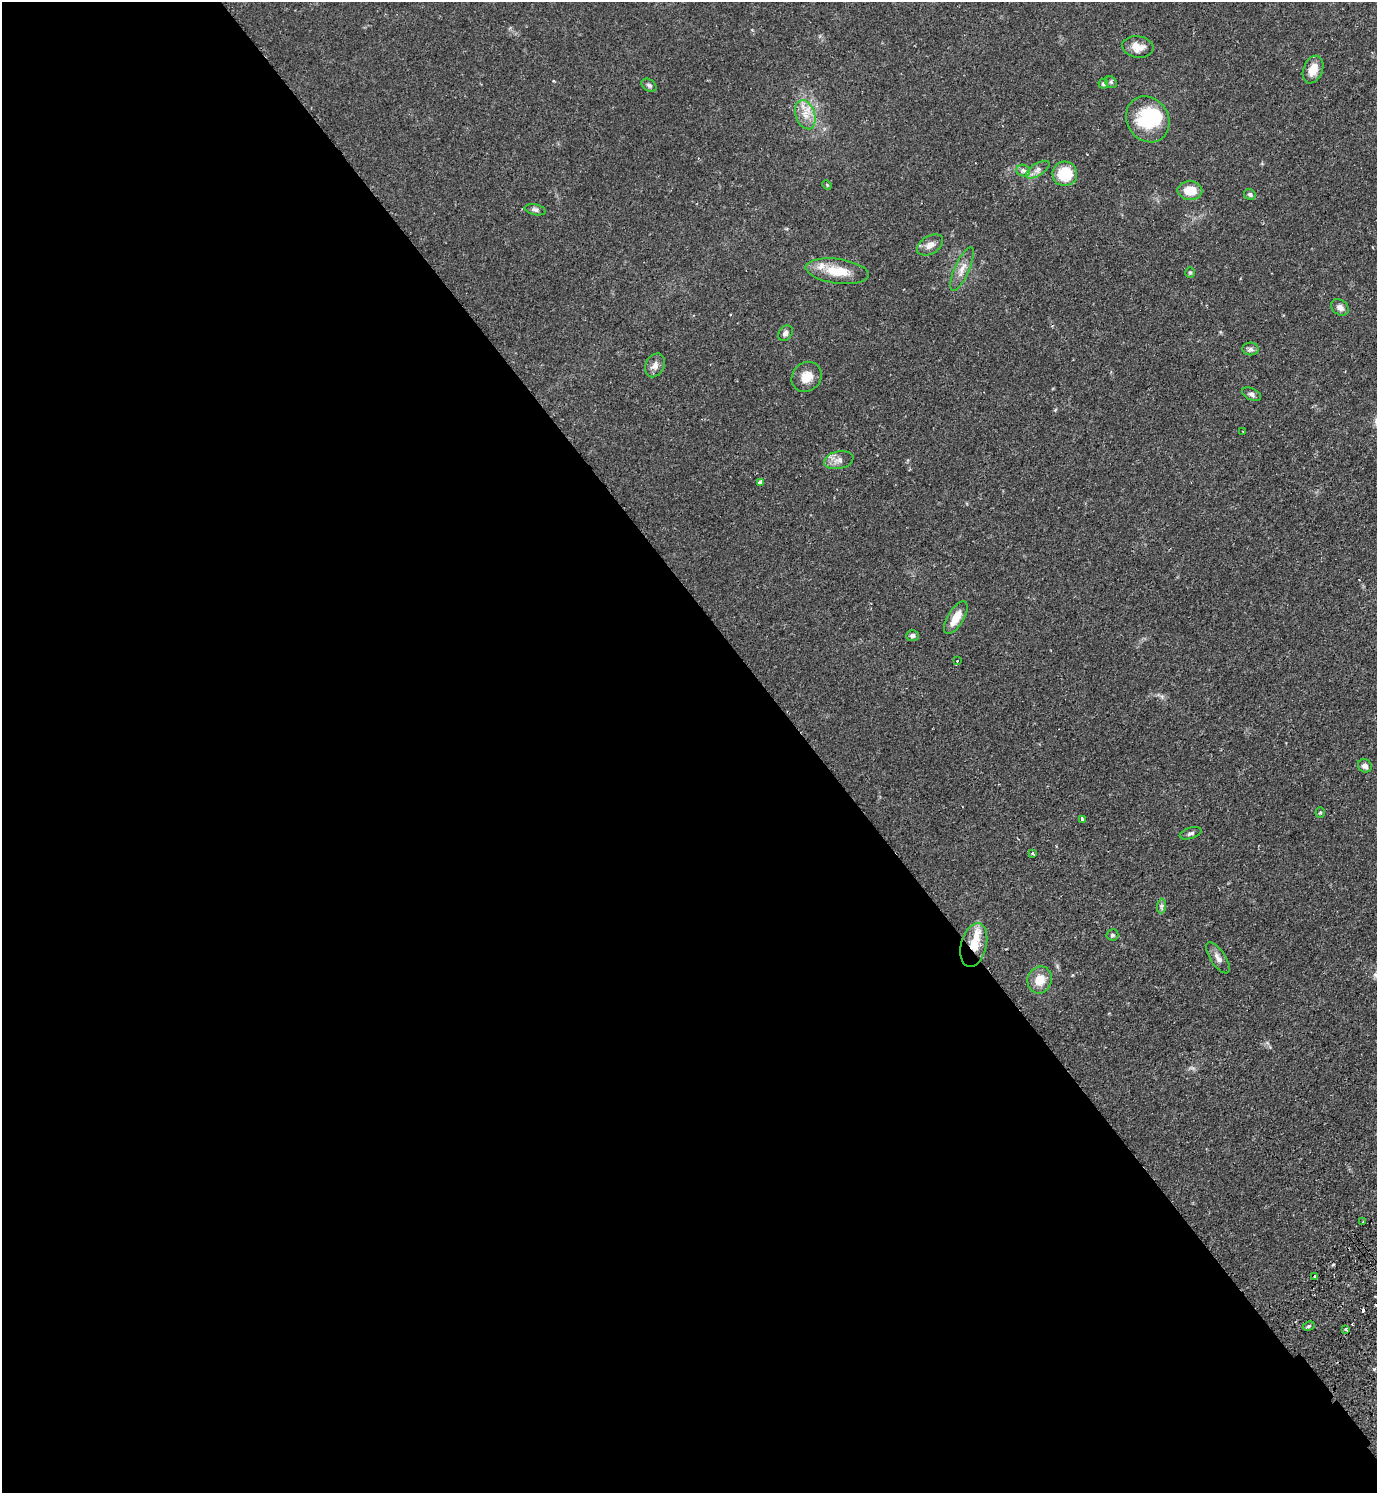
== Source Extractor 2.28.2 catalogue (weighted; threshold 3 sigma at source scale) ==
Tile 9 of 4 x 4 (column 1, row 3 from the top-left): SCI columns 200-1574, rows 1538-3028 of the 6039 x 6055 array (HDU 1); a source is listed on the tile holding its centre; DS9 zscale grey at full resolution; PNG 1379 x 1495 px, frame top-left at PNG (2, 2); each listed source drawn as its Kron ellipse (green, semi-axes under 4 px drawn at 4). Shown black and unused: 59% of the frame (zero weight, under 2 of 3 exposures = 3% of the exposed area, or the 3 px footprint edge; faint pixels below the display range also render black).
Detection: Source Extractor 2.28.2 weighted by HDU 2 'WHT'; one run over the whole footprint, this tile lists its part. Background 0.0499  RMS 0.0044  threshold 0.02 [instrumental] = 3 sigma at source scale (4.5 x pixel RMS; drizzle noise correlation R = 1.50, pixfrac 1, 0.05/0.05 arcsec/px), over >= 5 px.
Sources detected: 51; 1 inside a brighter object's white glare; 4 cosmic-ray / hot-pixel residue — neither listed nor drawn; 2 inside a brighter listed object's ellipse — not listed separately; the other 44 listed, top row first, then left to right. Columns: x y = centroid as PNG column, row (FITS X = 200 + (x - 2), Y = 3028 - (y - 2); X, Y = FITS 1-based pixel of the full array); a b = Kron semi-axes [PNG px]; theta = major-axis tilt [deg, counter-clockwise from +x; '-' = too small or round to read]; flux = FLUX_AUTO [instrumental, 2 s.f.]
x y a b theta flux
1138 47 16 10 -9 4.3
1313 70 14 9 67 5.6
1111 82 6 5 - 0.76
1103 84 5 4 - 0.97
649 85 8 5 -36 0.99
805 115 15 9 -71 5
1148 119 24 20 -57 20
1038 170 13 6 33 2.1
1023 171 7 5 -19 1.9
1065 174 12 12 - 13
827 185 5 4 - 0.44
1190 191 12 9 0 7.6
1250 194 6 5 - 1
535 210 11 5 -12 1.2
930 245 14 8 30 3.2
962 269 23 7 66 4
837 271 32 12 -8 11
1190 272 5 5 - 0.68
1340 307 10 7 -35 2
785 333 8 6 53 1.6
1251 349 8 6 0 1.3
655 365 12 9 63 2.8
807 377 16 14 45 5.8
1252 394 10 6 -26 1.3
1243 432 2 2 - 0.47
839 460 15 9 12 3
760 482 3 3 - 7.5
956 618 18 8 59 6.8
912 636 6 5 - 1.2
957 661 3 2 - 0.4
1365 766 7 6 - 1.7
1320 813 5 4 - 0.53
1083 820 4 3 - 3.6
1191 833 11 5 17 1.2
1033 853 3 3 - 2.9
1161 906 7 4 88 0.99
1112 935 6 5 - 0.96
974 945 22 12 75 8.3
1218 958 18 7 -56 2.7
1040 980 14 12 70 6.5
1363 1222 3 2 - 0.46
1315 1276 3 3 - 1.8
1309 1326 6 4 28 0.78
1346 1329 3 3 - 0.72
Overlapping masked pixels (flux is a lower limit): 1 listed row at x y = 974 945